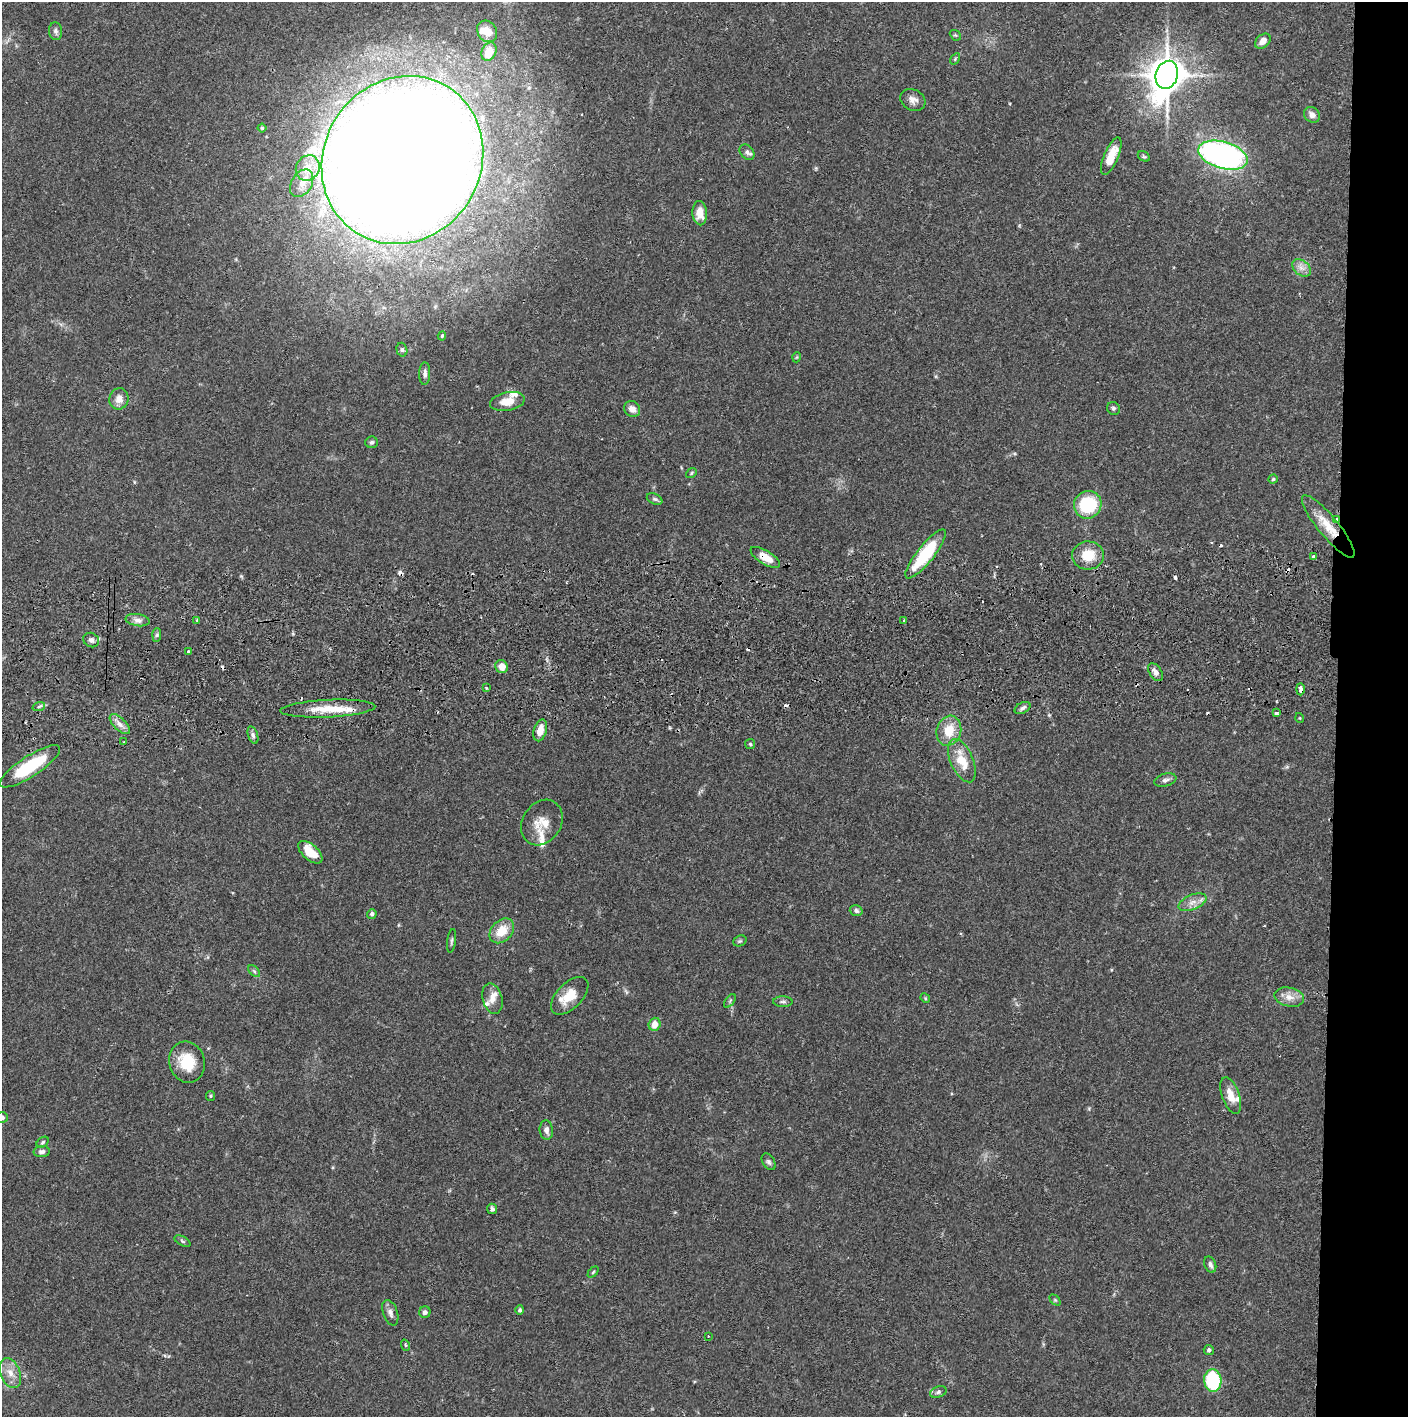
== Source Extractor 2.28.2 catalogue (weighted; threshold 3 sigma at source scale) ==
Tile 6 of 3 x 3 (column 3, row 2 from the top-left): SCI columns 2817-4222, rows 1472-2886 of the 4229 x 4358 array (HDU 1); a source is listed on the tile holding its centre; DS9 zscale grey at full resolution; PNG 1410 x 1419 px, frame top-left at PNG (2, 2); each listed source drawn as its Kron ellipse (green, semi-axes under 4 px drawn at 4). Shown black and unused: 5% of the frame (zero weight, under 2 of 3 exposures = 3% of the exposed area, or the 3 px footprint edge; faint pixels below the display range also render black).
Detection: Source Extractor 2.28.2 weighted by HDU 2 'WHT'; one run over the whole footprint, this tile lists its part. Background 0.0682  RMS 0.0048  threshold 0.0218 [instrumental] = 3 sigma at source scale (4.5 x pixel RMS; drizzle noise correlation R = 1.50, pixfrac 1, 0.05/0.05 arcsec/px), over >= 5 px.
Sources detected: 120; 1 too faint to see at this stretch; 1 inside a brighter object's white glare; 11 cosmic-ray / hot-pixel residue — neither listed nor drawn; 7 inside a brighter listed object's ellipse — not listed separately; the other 100 listed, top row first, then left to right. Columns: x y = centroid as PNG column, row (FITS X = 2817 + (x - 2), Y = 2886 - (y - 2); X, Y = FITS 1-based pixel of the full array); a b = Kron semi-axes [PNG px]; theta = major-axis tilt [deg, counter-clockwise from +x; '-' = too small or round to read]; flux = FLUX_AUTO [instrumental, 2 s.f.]
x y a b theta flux
56 31 9 6 -84 1.6
487 31 11 9 -54 7.1
955 35 6 4 -42 0.69
1263 41 9 6 42 3.2
489 52 9 7 67 9.1
955 59 6 4 58 0.59
1167 75 14 11 73 910
913 100 13 10 -28 3.2
1312 115 8 7 - 2.9
262 128 4 4 - 0.68
747 152 8 6 -50 1.5
1223 155 25 13 -16 150
1111 156 20 7 67 8.8
1144 156 6 4 -29 0.72
402 160 86 78 57 3400
308 168 13 11 60 7.4
302 183 15 10 59 5.2
700 213 12 7 -86 5.6
1301 268 10 7 -40 2.7
442 336 4 4 - 0.58
402 350 7 5 -74 0.9
797 357 5 3 - 0.47
425 374 11 5 88 1.7
119 399 11 9 73 4.5
507 401 17 9 11 7.3
1113 408 7 6 - 1
632 409 8 7 - 3.3
372 442 6 6 - 1
691 473 6 4 38 0.61
1273 479 4 4 - 0.67
655 499 8 5 -26 1
1088 505 14 13 - 27
1337 519 4 3 - 3.8
1328 526 39 10 -50 11
926 554 30 8 51 27
1088 555 16 14 3 10
1313 556 3 3 - 0.83
765 557 17 7 -31 6.5
138 620 12 6 -8 2.3
197 620 4 4 - 0.55
904 620 2 2 - 0.57
157 635 7 4 88 0.88
91 640 8 7 - 1.9
189 652 3 3 - 1.8
502 667 7 6 - 4.9
1155 672 10 6 -56 2.6
486 688 3 3 - 0.69
1300 689 6 3 -90 4.3
39 706 6 4 20 0.84
1023 708 8 5 27 1.3
328 709 47 8 3 13
1276 713 3 3 - 11
1300 718 5 3 - 0.43
120 724 13 6 -45 3
540 730 11 6 74 5.5
949 731 15 12 74 9.8
253 735 9 5 -72 1.3
124 742 3 3 - 0.73
750 744 5 5 - 0.7
962 761 23 11 -66 11
30 766 35 10 33 25
1165 780 11 6 15 1.8
542 822 24 19 57 8.7
310 852 14 7 -41 10
1192 902 15 7 23 3.6
856 911 6 5 - 1.3
372 914 5 4 - 1.5
502 931 14 10 46 9.5
451 941 12 3 82 0.9
740 941 7 5 20 0.77
254 971 7 4 -45 0.91
570 996 23 12 46 9.7
1289 997 15 9 -12 4.5
925 998 5 4 - 0.59
492 999 15 9 -76 3.9
730 1001 8 4 54 0.78
783 1002 9 5 0 1.2
654 1024 6 6 - 5
187 1062 21 17 -75 14
210 1096 5 4 - 0.59
1231 1096 19 8 -70 6.5
2 1118 6 5 - 1.6
546 1130 9 6 -84 2.2
43 1142 7 4 40 0.94
42 1152 8 5 3 1.5
769 1162 9 6 -57 1.3
492 1209 5 5 - 1.4
182 1241 8 4 -28 0.88
1210 1265 8 5 -69 1.5
593 1272 6 4 46 0.62
1055 1300 6 4 -45 0.7
520 1310 5 4 - 0.99
425 1312 6 5 - 1.6
390 1313 13 7 -71 2.4
708 1336 2 2 - 0.35
405 1345 6 3 -71 0.58
1209 1350 5 5 - 1.3
10 1373 16 10 -69 5.4
1213 1380 11 8 -85 34
938 1392 8 5 21 1.2
Overlapping masked pixels (flux is a lower limit): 4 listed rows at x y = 1337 519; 1328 526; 765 557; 1300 689
Isophote crosses this tile's border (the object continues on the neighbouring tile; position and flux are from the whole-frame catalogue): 2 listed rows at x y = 402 160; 2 1118